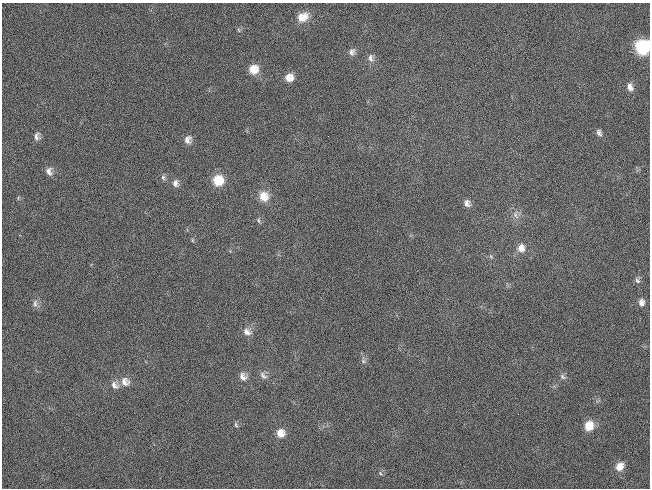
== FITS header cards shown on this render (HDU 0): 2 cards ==
NAXIS1  =                  648 / length of data axis 1
NAXIS2  =                  486 / length of data axis 2

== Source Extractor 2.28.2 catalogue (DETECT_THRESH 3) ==
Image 648 x 486 px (HDU 0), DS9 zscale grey, 1 PNG px = 1 image px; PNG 652 x 490 px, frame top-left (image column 1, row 486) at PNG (2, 3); no overlay
Background 119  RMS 26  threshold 78.6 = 3 sigma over >= 5 px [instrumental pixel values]
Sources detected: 38; all 38 listed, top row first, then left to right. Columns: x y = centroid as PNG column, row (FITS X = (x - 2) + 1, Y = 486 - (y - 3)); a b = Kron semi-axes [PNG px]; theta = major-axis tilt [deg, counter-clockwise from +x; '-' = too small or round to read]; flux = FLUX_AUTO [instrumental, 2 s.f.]
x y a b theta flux
305 15 13 11 -76 17000
301 18 12 8 -66 14000
239 30 6 4 -70 2400
643 47 11 10 - 110000
352 52 10 8 62 7100
371 58 11 7 -78 7700
253 69 11 10 - 24000
289 77 10 9 - 17000
630 87 11 8 -72 9600
599 133 10 6 -66 5500
37 136 9 7 -87 6900
188 140 10 8 70 10000
49 171 10 7 -77 9200
163 177 8 6 -74 4400
218 180 10 10 - 41000
175 183 9 8 - 8000
264 196 12 11 - 22000
467 203 10 8 -75 7900
515 215 13 7 -79 9400
259 220 7 4 -81 2800
192 240 6 4 -89 2000
521 248 11 10 - 14000
491 256 6 5 - 3000
637 281 8 6 -44 4900
35 303 11 6 85 7000
641 303 9 8 - 8600
247 332 12 10 -36 11000
363 361 6 6 - 3800
243 376 11 9 -43 11000
263 376 12 7 -46 7700
563 377 9 6 -39 5200
125 382 13 11 -49 15000
114 385 12 8 -45 10000
236 425 8 5 -71 3300
589 426 11 9 65 29000
280 433 11 10 - 17000
620 466 10 8 51 17000
380 473 5 4 - 2300
At the frame edge (FLAGS 8, measured only in part): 1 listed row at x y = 643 47